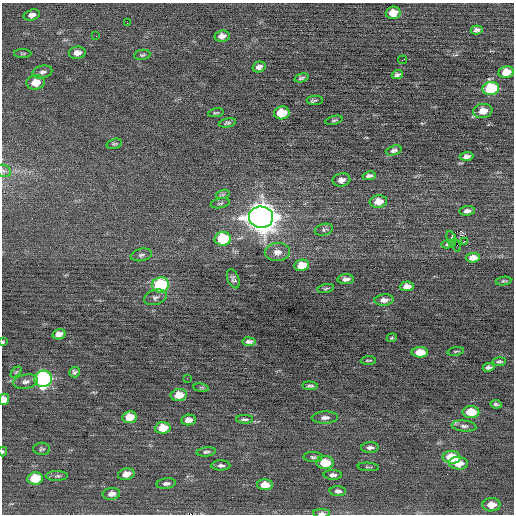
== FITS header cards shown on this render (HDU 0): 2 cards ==
NAXIS1  =                  512 / Axis length
NAXIS2  =                  512 / Axis length

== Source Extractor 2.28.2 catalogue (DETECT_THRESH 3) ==
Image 512 x 512 px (HDU 0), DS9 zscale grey, 1 PNG px = 1 image px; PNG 516 x 516 px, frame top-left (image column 1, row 512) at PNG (2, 3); each listed source drawn as its Kron ellipse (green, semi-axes under 4 px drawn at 4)
Background -0.00876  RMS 0.69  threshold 2.08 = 3 sigma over >= 5 px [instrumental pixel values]
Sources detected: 99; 1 with non-positive FLUX_AUTO (blend fragments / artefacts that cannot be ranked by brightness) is neither listed nor drawn; the other 98 listed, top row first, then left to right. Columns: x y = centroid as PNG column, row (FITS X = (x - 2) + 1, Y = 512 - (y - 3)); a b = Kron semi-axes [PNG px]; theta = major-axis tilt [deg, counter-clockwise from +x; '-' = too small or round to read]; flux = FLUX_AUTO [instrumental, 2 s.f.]
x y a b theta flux
393 13 7 6 - 580
32 15 8 5 16 190
127 23 3 2 - 47
477 30 6 4 8 140
96 36 2 2 - 64
222 36 7 5 9 270
77 53 8 6 5 310
23 54 9 4 0 62
142 55 8 5 11 85
403 60 4 2 - 110
259 67 6 5 - 200
42 72 10 6 15 150
506 72 7 5 10 660
397 75 5 4 - 120
302 78 7 4 15 94
35 82 9 7 9 650
491 88 8 6 9 2600
315 100 8 4 2 97
483 111 9 7 8 560
216 113 8 4 11 70
282 113 8 6 10 1200
334 120 9 4 14 72
227 123 9 4 12 92
114 144 8 5 16 80
394 150 8 5 18 120
466 156 7 4 4 170
3 171 8 6 -21 120
369 176 7 4 9 140
341 180 9 6 11 270
223 194 7 4 19 86
378 202 8 6 6 570
220 203 10 4 12 95
467 211 7 4 6 170
261 217 12 10 -5 58000
324 230 9 5 14 120
223 239 8 7 - 2600
451 239 8 4 -71 370
464 242 3 2 - 55
448 244 7 3 11 120
456 245 7 2 -68 82
277 252 12 9 2 350
141 255 11 6 11 150
473 258 7 4 5 330
302 265 7 5 9 890
233 279 10 5 -68 130
346 279 8 5 2 180
504 281 8 4 9 72
161 285 8 7 - 4200
407 286 7 4 3 290
326 289 8 4 11 75
155 297 12 7 17 160
384 300 10 5 4 220
59 334 7 5 12 270
392 338 5 4 - 60
3 342 3 3 - 56
249 342 6 4 -7 170
456 351 8 3 9 57
420 352 8 5 0 740
368 360 7 2 4 51
499 362 7 4 4 85
489 367 6 4 10 130
16 372 6 4 44 58
75 372 5 5 - 100
187 378 3 2 - 46
43 379 8 8 - 8900
25 382 13 7 10 230
310 386 7 3 -2 100
201 388 8 4 -8 53
179 395 8 6 8 760
4 399 6 5 - 390
496 404 6 3 -8 79
471 412 8 6 -2 1000
129 417 7 6 - 750
325 417 13 6 2 210
245 419 8 4 -1 100
188 420 7 5 5 270
464 426 12 5 -6 160
163 428 8 5 5 950
370 448 9 5 4 160
42 449 8 6 -3 100
3 452 5 3 - 52
206 452 9 4 7 100
313 457 9 5 -1 100
452 457 9 6 -4 1500
325 463 9 6 -3 990
458 463 9 6 -5 690
221 465 9 5 1 140
368 467 10 2 -4 51
126 474 8 5 14 350
333 475 9 5 -2 150
57 476 11 5 1 110
35 478 7 6 - 1400
166 483 9 5 6 150
265 485 8 5 -2 600
338 491 8 5 -3 150
111 494 9 6 7 220
491 505 9 6 2 570
322 513 8 4 0 140
At the frame edge (FLAGS 8, measured only in part): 5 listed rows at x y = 3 171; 3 342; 4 399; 3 452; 322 513
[1 non-positive-flux detection neither listed nor drawn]